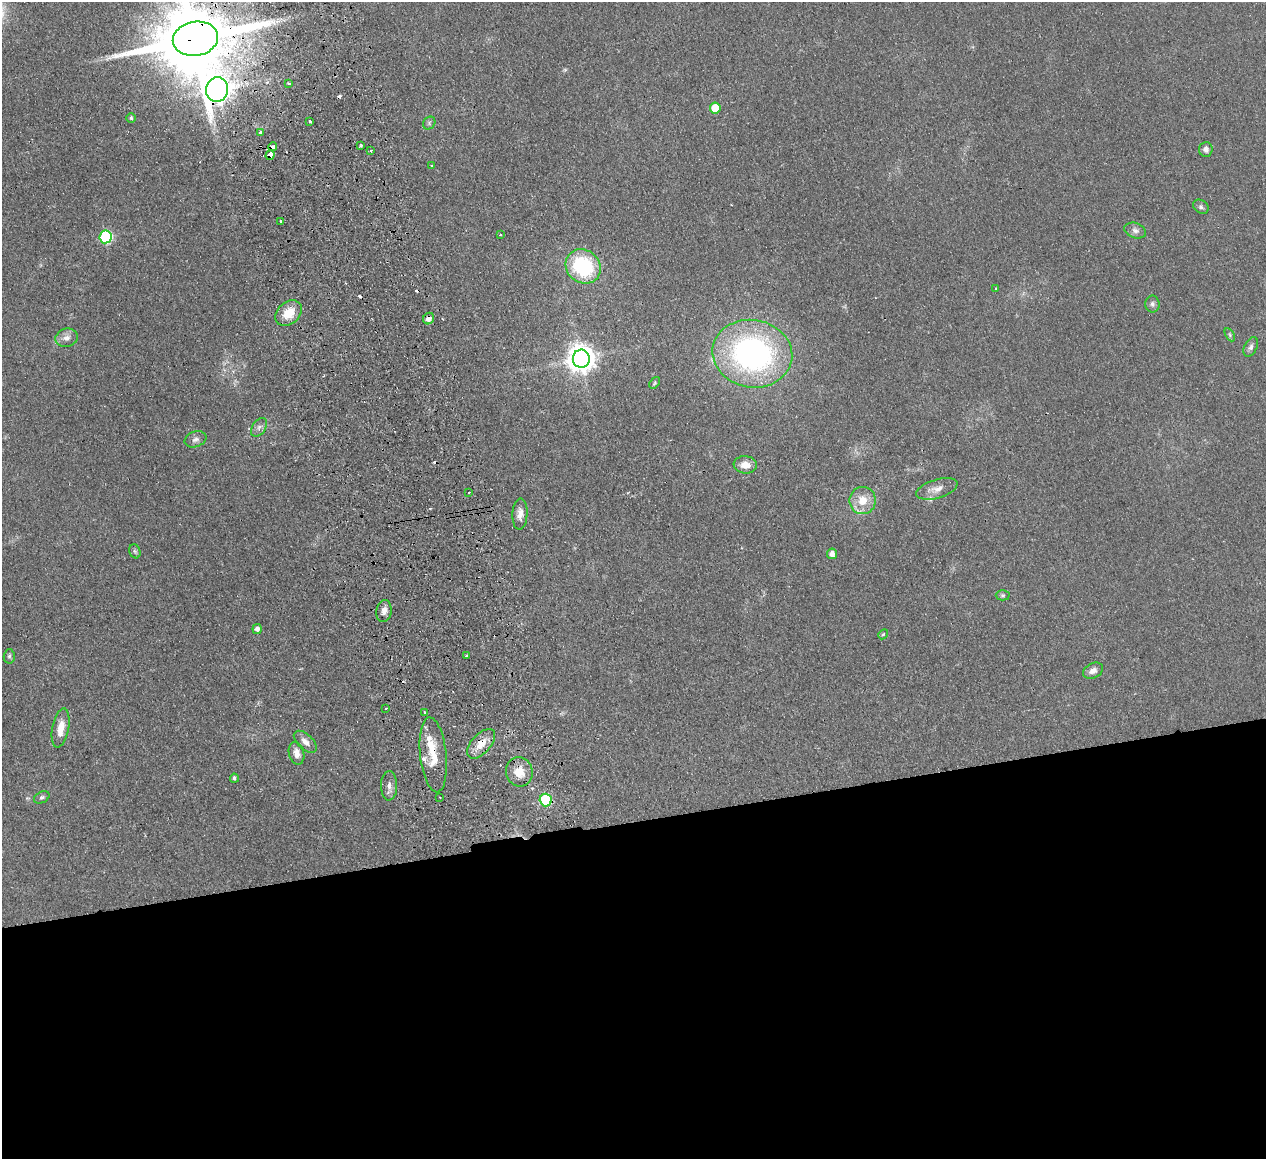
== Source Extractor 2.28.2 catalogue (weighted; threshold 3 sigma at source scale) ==
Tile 15 of 4 x 4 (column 3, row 4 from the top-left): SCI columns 2583-3846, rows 279-1435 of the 5166 x 5065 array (HDU 1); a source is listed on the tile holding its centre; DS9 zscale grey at full resolution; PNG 1268 x 1161 px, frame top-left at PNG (2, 2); each listed source drawn as its Kron ellipse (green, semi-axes under 4 px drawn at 4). Shown black and unused: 29% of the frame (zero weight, under 2 of 3 exposures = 3% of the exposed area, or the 3 px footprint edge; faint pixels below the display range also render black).
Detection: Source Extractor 2.28.2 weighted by HDU 2 'WHT'; one run over the whole footprint, this tile lists its part. Background 0.0582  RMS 0.0088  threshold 0.0396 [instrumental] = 3 sigma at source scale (4.5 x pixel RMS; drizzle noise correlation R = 1.50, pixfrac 1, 0.05/0.05 arcsec/px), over >= 5 px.
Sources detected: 73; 1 too faint to see at this stretch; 10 cosmic-ray / hot-pixel residue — neither listed nor drawn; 3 inside a brighter listed object's ellipse — not listed separately; the other 59 listed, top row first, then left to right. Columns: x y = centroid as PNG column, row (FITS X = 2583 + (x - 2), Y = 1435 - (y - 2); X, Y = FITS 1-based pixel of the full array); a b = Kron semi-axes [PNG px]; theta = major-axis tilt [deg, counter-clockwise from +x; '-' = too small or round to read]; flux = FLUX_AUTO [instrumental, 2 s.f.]
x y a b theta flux
195 39 23 17 10 13000
289 83 3 3 - 3.1
217 90 12 11 - 1100
715 108 5 5 - 18
131 118 4 4 - 1.5
310 121 3 3 - 3.5
429 123 7 5 49 1.7
261 133 3 3 - 2.7
361 145 3 3 - 3.3
273 147 4 3 - 6.3
1206 149 7 7 - 3.6
371 151 3 3 - 5.6
270 155 5 3 - 130
431 166 3 3 - 1.5
1201 207 8 6 -36 2.3
281 222 3 3 - 3.1
1135 231 11 7 -19 3.8
500 235 4 3 - 0.97
105 237 6 6 - 91
583 266 18 16 -41 73
996 288 2 2 - 0.9
1152 304 8 7 - 2.7
289 313 15 11 42 17
429 319 6 5 - 5.1
1230 335 7 4 -60 1.3
67 338 11 9 16 5.8
1251 347 10 6 63 2.9
752 354 40 34 -9 240
581 359 9 8 - 1100
655 383 6 4 52 1.3
259 427 10 6 56 3.4
195 439 11 7 18 3.6
745 465 11 8 -6 8.7
937 489 21 9 17 8
469 492 3 2 - 2.1
863 501 13 13 - 15
520 514 15 7 87 5.9
135 551 7 5 -67 1.8
832 554 5 5 - 5.9
1003 595 7 5 0 1.6
384 611 11 7 78 5.7
257 629 5 4 - 3.8
883 634 5 4 - 1.1
9 656 7 5 86 1.8
467 656 3 3 - 2.7
1093 671 11 7 27 4.8
386 708 3 2 - 1.3
425 712 3 3 - 3.1
61 728 20 8 79 12
305 742 14 7 -43 5.7
481 744 18 9 48 13
296 753 11 7 -76 6.4
433 755 37 13 -84 21
519 772 15 13 -75 14
234 778 4 4 - 2.2
389 786 15 8 -89 5.6
42 797 8 5 27 2
440 797 3 2 - 0.89
546 800 6 6 - 72
Overlapping masked pixels (flux is a lower limit): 9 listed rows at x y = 195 39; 217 90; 273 147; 270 155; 429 319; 481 744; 433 755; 519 772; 546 800
Isophote crosses this tile's border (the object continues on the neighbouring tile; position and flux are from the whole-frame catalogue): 1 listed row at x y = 195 39